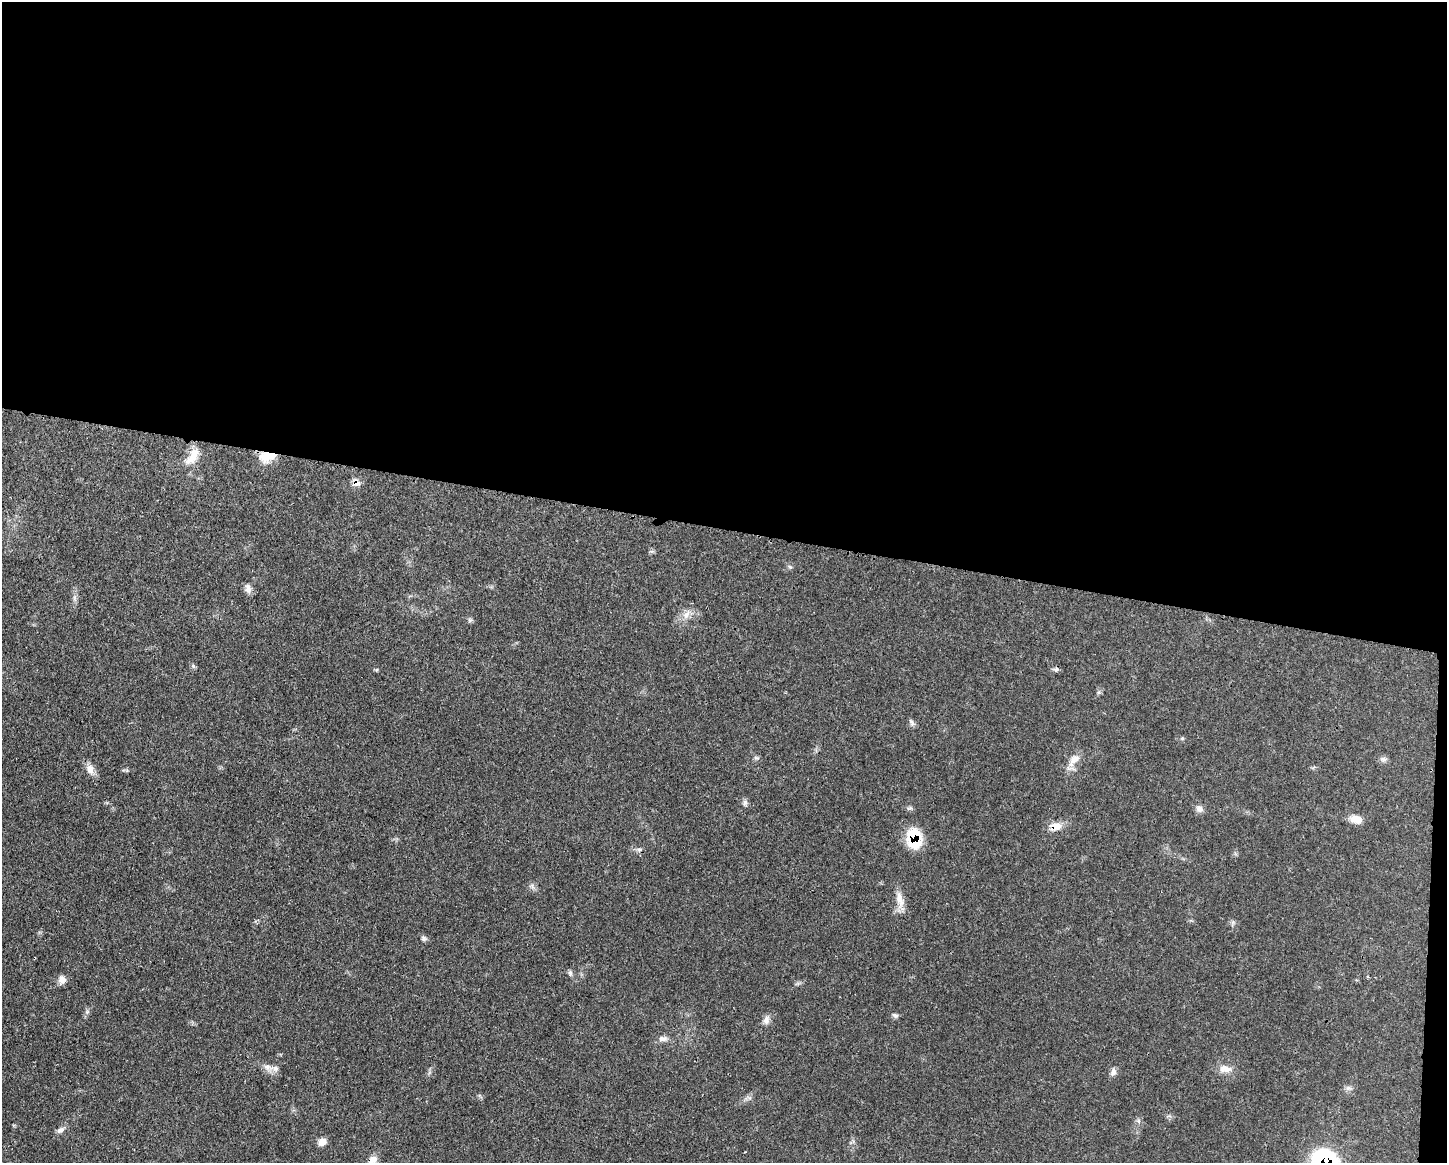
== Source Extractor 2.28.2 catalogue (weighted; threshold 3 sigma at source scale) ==
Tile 3 of 3 x 4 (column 3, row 1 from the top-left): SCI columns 3001-4445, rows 3491-4651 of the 4670 x 4658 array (HDU 1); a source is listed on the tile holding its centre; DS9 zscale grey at full resolution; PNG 1449 x 1165 px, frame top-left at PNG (2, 2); no overlay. Shown black and unused: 46% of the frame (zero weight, under 3 of 4 exposures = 1% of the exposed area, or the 3 px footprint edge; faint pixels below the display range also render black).
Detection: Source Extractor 2.28.2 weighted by HDU 2 'WHT'; one run over the whole footprint, this tile lists its part. Background 0.0552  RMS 0.0032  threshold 0.0146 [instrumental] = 3 sigma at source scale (4.5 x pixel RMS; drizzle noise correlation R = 1.50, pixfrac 1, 0.05/0.05 arcsec/px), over >= 5 px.
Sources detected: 40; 1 cosmic-ray / hot-pixel residue — not listed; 1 inside a brighter listed object's ellipse — not listed separately; the other 38 listed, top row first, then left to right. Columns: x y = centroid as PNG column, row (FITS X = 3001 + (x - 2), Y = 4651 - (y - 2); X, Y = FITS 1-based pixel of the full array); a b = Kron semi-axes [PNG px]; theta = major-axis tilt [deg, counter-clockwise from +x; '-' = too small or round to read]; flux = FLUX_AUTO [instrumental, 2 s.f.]
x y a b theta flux
267 456 19 11 10 5.8
192 457 28 12 53 5.5
356 482 12 9 -68 1.9
790 567 7 4 -31 0.56
248 588 13 7 -77 1.7
74 598 7 4 89 0.81
687 614 16 7 56 2.5
470 620 7 4 19 0.55
193 666 5 5 - 0.57
1056 669 8 6 26 0.79
912 723 10 6 -74 0.88
1182 738 5 5 - 0.43
756 758 8 4 -9 0.57
1383 759 10 7 -9 1.1
1074 760 22 10 52 3.6
90 769 12 9 -80 2.4
745 802 8 6 75 0.9
1199 809 10 9 - 1.5
1356 819 15 9 -10 3.1
1055 826 16 11 16 3.6
914 838 17 12 -84 18
639 849 9 4 8 0.73
532 886 7 6 - 0.93
900 899 23 9 -75 3.7
424 938 8 6 -63 0.8
570 974 9 4 -81 0.67
62 980 11 9 -77 1.8
87 1012 5 5 - 0.61
895 1015 9 6 -27 0.78
766 1020 13 8 75 1.7
663 1039 12 7 4 1.6
267 1067 13 7 -28 2
1225 1069 18 10 -8 3.1
1113 1072 10 7 72 1.3
1348 1088 7 5 44 0.82
61 1130 11 7 30 1.4
322 1142 8 7 - 2.5
373 1160 12 11 - 2.3
Overlapping masked pixels (flux is a lower limit): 4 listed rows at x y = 267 456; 356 482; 1055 826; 914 838
Isophote crosses this tile's border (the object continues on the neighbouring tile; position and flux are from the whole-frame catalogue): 1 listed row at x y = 373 1160